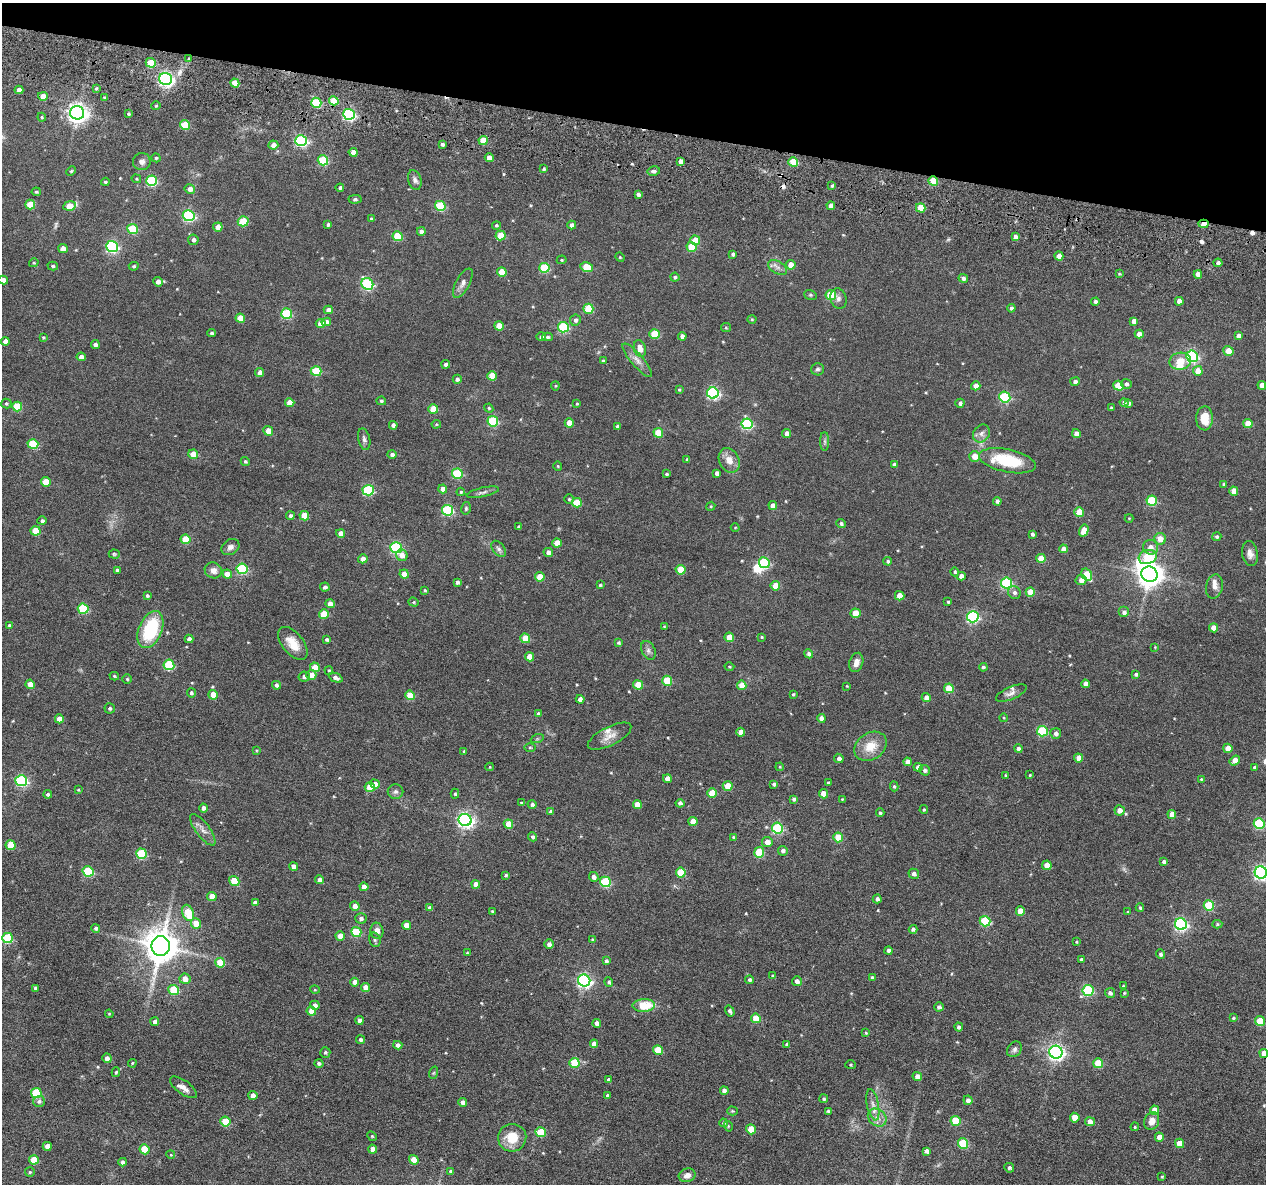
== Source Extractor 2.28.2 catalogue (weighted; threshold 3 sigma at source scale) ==
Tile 2 of 4 x 4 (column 2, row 1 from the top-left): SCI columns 1350-2613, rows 3750-4931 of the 5225 x 5247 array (HDU 1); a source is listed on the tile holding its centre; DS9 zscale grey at full resolution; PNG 1268 x 1186 px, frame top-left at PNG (2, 3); each listed source drawn as its Kron ellipse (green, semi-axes under 4 px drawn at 4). Shown black and unused: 11% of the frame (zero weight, under 3 of 6 exposures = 5% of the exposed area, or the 3 px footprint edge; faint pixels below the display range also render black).
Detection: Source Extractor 2.28.2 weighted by HDU 2 'WHT'; one run over the whole footprint, this tile lists its part. Background 0.0635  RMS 0.0085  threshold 0.0348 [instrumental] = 3 sigma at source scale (4.09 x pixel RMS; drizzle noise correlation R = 1.36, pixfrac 0.8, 0.05/0.05 arcsec/px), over >= 5 px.
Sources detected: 527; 1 inside a brighter object's white glare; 3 cosmic-ray / hot-pixel residue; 1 long thin detection or spike segment (spike, bleed or trail) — neither listed nor drawn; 5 inside a brighter listed object's ellipse — not listed separately; of the other 517, all 500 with FLUX_AUTO >= 0.57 (the completeness limit of this list) listed and drawn (17 fainter detections not listed), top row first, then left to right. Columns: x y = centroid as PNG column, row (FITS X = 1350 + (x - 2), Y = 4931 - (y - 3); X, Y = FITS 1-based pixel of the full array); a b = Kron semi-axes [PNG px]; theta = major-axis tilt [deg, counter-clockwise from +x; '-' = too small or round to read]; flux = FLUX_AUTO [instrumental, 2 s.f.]
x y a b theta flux
189 59 4 4 - 1.2
151 63 5 4 - 19
166 79 6 6 - 190
235 83 5 4 - 12
96 88 4 4 - 0.91
19 90 4 4 - 4.2
43 96 5 4 - 8.3
105 97 4 3 - 0.82
334 101 5 4 - 13
316 103 5 5 - 38
156 106 4 4 - 0.86
77 113 7 6 - 420
128 114 3 3 - 1.1
349 114 6 5 - 110
42 117 4 4 - 0.88
185 125 5 4 - 22
483 140 4 4 - 17
301 141 6 5 - 110
442 144 3 3 - 1.6
273 145 5 4 - 4.4
353 152 4 4 - 4.9
156 158 4 4 - 0.93
489 158 4 4 - 6
323 160 5 5 - 39
142 161 9 8 - 3
681 161 4 4 - 4.1
793 162 5 4 - 24
544 169 4 3 - 1.1
71 171 5 4 - 0.84
654 171 6 5 - 1.7
136 179 5 4 - 0.73
415 180 10 6 -74 2.6
152 181 5 5 - 57
933 181 5 4 - 24
105 182 4 3 - 0.91
832 186 3 3 - 1.3
340 188 4 3 - 1.5
190 189 5 4 - 3.3
36 192 4 4 - 1
638 194 4 3 - 2.2
355 199 6 4 2 1.2
30 204 5 4 - 15
70 206 6 4 7 14
440 206 5 5 - 39
831 206 4 4 - 4.2
921 208 5 4 - 16
189 216 6 5 - 84
371 219 4 4 - 1.1
243 221 5 5 - 21
328 224 4 3 - 1.4
1203 224 5 4 - 5.8
496 225 4 4 - 0.91
572 225 4 4 - 2.8
218 227 4 4 - 6.4
133 229 5 5 - 33
421 231 4 4 - 2.6
500 235 5 5 - 18
398 236 5 5 - 27
1015 236 4 4 - 2.8
193 240 5 5 - 2
695 240 5 4 - 12
112 247 6 5 - 110
691 247 5 5 - 20
63 249 4 4 - 6.2
733 254 4 3 - 1.6
1059 256 4 4 - 6.5
620 257 5 4 - 0.66
562 260 5 4 - 0.81
34 263 5 4 - 0.79
1218 263 4 4 - 2.2
791 265 4 4 - 7.1
53 266 5 4 - 1.3
134 266 5 4 - 1.1
587 267 6 5 - 19
778 267 10 6 -31 2.9
544 268 5 5 - 36
502 272 5 4 - 11
1119 274 3 2 - 0.66
1198 274 4 4 - 5.1
675 277 4 4 - 1.1
963 278 5 4 - 2
3 280 5 4 - 3.7
158 282 5 4 - 4.1
463 283 16 7 61 3.6
367 284 6 5 - 76
810 295 6 5 - 1.1
831 295 5 5 - 31
838 299 10 8 -73 2.9
1179 301 4 4 - 5.2
1095 302 4 4 - 2.3
1011 308 4 4 - 1.7
588 309 5 5 - 25
328 310 4 4 - 3.2
287 314 5 5 - 46
240 318 5 4 - 9.1
752 319 4 4 - 0.83
575 320 6 5 - 2.1
1134 321 4 4 - 3.5
326 322 5 4 - 4
321 323 5 4 - 8.6
499 326 5 4 - 9.9
563 327 5 5 - 53
726 328 5 4 - 0.8
212 333 4 3 - 1.1
654 334 5 5 - 21
1139 334 4 4 - 5.2
682 336 4 4 - 2.6
1238 336 4 4 - 2.9
43 337 3 2 - 0.64
541 337 5 4 - 1.9
547 337 5 4 - 1.4
5 341 4 4 - 3.5
95 344 4 3 - 2.1
640 349 8 5 -74 6.4
1228 351 5 4 - 9.6
1192 356 6 5 - 93
81 357 4 4 - 4
637 360 21 6 -49 4.9
603 361 3 3 - 1.1
1180 361 11 8 11 7.8
446 364 4 4 - 2.2
817 369 6 6 - 1.5
316 371 5 5 - 33
1198 371 5 4 - 9.1
260 373 4 4 - 5.1
492 376 5 4 - 15
457 379 4 4 - 1.9
1075 381 5 4 - 2
1126 384 5 5 - 2
1262 385 4 4 - 5.1
555 386 4 4 - 0.66
976 386 4 4 - 5.4
1118 386 5 5 - 20
679 390 4 3 - 0.8
713 393 6 5 - 110
1005 397 5 5 - 60
381 401 5 4 - 1.3
1124 402 4 4 - 1.8
6 403 5 5 - 1
290 403 5 4 - 8
960 403 4 4 - 1.7
1129 403 4 3 - 1.7
577 404 3 3 - 0.85
17 406 5 5 - 25
489 408 4 4 - 0.81
1111 408 3 3 - 1
433 409 5 4 - 15
1205 418 12 8 89 12
493 421 5 5 - 48
569 423 5 4 - 9.4
436 424 5 4 - 0.77
747 424 5 5 - 72
1248 424 5 4 - 14
393 425 4 4 - 2.3
617 426 3 3 - 1.8
268 431 5 4 - 5.5
658 433 5 4 - 16
787 433 4 4 - 3.4
981 433 9 8 - 3.3
1076 434 4 4 - 4.1
364 439 11 6 -76 2.2
825 441 9 4 -90 1.7
33 444 5 5 - 39
193 454 5 4 - 9
392 454 5 4 - 1.8
974 456 5 5 - 7.8
687 460 4 3 - 1
729 460 13 10 -64 6.8
245 461 5 4 - 1.2
1007 461 29 11 -12 34
894 464 4 4 - 1.6
558 466 4 4 - 0.76
717 473 4 4 - 2.5
457 474 5 5 - 45
666 474 3 3 - 0.95
46 482 5 4 - 13
1224 484 4 3 - 0.95
443 489 4 4 - 5.3
368 490 5 5 - 57
1234 491 4 4 - 9
461 492 4 4 - 0.87
483 492 16 4 12 2.3
569 499 5 4 - 1.1
997 501 4 4 - 2.3
1152 501 5 5 - 37
577 503 5 4 - 19
711 506 4 3 - 0.69
773 506 4 4 - 5.3
466 508 6 5 - 1.2
448 510 5 5 - 68
1079 512 5 4 - 13
290 516 4 4 - 2
304 516 5 4 - 13
1129 518 4 4 - 0.6
42 521 4 4 - 1.5
841 524 4 4 - 1.7
519 527 3 3 - 1.4
735 527 4 3 - 0.58
36 531 5 4 - 17
1084 531 6 4 73 10
341 533 4 4 - 4.6
1032 534 4 3 - 1.7
1217 537 4 4 - 1.2
185 539 5 5 - 20
1160 539 6 6 - 7.2
557 543 5 4 - 8.8
230 547 9 7 35 3.1
1150 547 7 7 - 5.2
396 548 6 5 - 85
499 549 9 6 -53 2.1
1063 549 4 4 - 4.3
548 552 5 4 - 3
114 554 5 4 - 0.86
1250 554 13 8 -80 4.3
402 555 6 5 - 5
1148 557 9 7 18 27
1041 558 4 4 - 10
363 559 5 4 - 4.5
888 561 4 4 - 1.1
764 563 5 5 - 57
242 569 5 5 - 54
117 570 3 3 - 1.2
213 570 9 7 -28 4.1
680 570 5 4 - 17
955 572 5 4 - 1.1
227 574 5 4 - 7.5
404 574 5 4 - 7.6
1149 574 8 7 - 770
1087 575 6 5 - 21
961 576 4 4 - 4
540 577 5 4 - 11
1081 580 5 5 - 4.2
457 582 4 4 - 2.2
1007 583 5 5 - 78
600 585 3 3 - 0.9
775 586 5 4 - 13
325 587 5 4 - 2.1
1214 587 12 8 76 4
425 590 4 4 - 0.92
1030 592 4 4 - 8.5
1014 593 6 6 - 2.3
147 596 4 3 - 1.1
900 596 5 4 - 10
414 602 5 4 - 0.87
948 602 3 3 - 0.76
330 604 4 4 - 5.2
83 609 5 5 - 43
1124 612 5 5 - 2.4
856 613 5 4 - 13
324 614 5 4 - 15
973 617 6 5 - 100
9 625 4 4 - 0.98
664 626 4 3 - 0.66
1213 628 4 4 - 6.4
150 629 19 11 67 43
729 637 5 4 - 13
762 637 4 3 - 0.76
525 638 5 4 - 16
189 639 4 4 - 2.8
327 639 4 3 - 1.4
293 643 19 10 -51 12
618 643 4 4 - 1.2
1155 647 4 3 - 0.57
648 650 10 6 -63 2.5
809 654 4 4 - 2.5
529 657 4 4 - 7.5
856 662 10 7 73 4.1
169 665 5 5 - 44
315 667 5 4 - 14
729 667 5 4 - 0.97
983 667 4 4 - 1.3
329 670 4 4 - 0.93
1136 674 4 3 - 1.5
311 675 5 5 - 6.1
114 676 5 3 - 0.94
304 677 5 5 - 2
335 678 7 4 -23 2.7
127 679 5 5 - 0.86
667 681 5 5 - 24
30 684 5 4 - 8.7
1085 684 4 4 - 4.7
277 685 4 4 - 2.2
638 685 5 4 - 18
742 685 5 4 - 8.8
847 686 3 3 - 0.58
949 688 5 4 - 19
191 693 4 4 - 1.2
1011 693 16 6 23 3.3
793 694 4 3 - 0.85
213 695 5 4 - 8.3
410 695 5 4 - 18
926 698 5 4 - 3.6
580 699 4 4 - 3.8
110 708 5 5 - 1.4
538 713 4 4 - 1.1
821 718 4 4 - 3.2
1004 718 4 3 - 0.62
59 719 4 4 - 7.2
1042 731 5 5 - 46
741 732 4 4 - 6.4
1056 733 5 5 - 2.5
610 736 24 9 27 7
537 739 6 4 19 1
870 746 17 13 32 13
530 747 6 4 0 0.91
1228 748 4 4 - 7.4
1018 749 4 4 - 2.3
256 750 4 3 - 0.63
464 751 3 3 - 0.65
839 758 5 4 - 2.6
1078 758 4 4 - 5.3
1235 760 5 4 - 8.9
907 762 4 4 - 5.1
490 767 4 4 - 0.63
780 767 4 3 - 0.62
918 767 4 4 - 3.4
1254 767 4 4 - 1.1
925 770 5 5 - 2.1
1006 775 3 3 - 0.63
1030 775 3 3 - 0.63
667 779 4 4 - 4.6
1201 779 4 3 - 0.71
21 781 6 5 - 88
828 782 3 2 - 0.63
375 784 5 4 - 5.3
774 784 4 4 - 1.8
728 786 5 4 - 12
894 786 5 4 - 1.1
370 787 5 4 - 14
78 790 4 4 - 0.63
396 792 8 7 - 2.3
712 793 5 4 - 15
48 794 4 4 - 1.6
455 794 5 4 - 1.2
823 794 5 4 - 8.5
794 799 4 3 - 1.5
842 799 4 3 - 0.68
521 803 4 3 - 0.73
680 803 4 4 - 2.1
532 804 4 4 - 1.8
637 805 4 4 - 8.4
204 808 4 4 - 2.7
924 810 4 3 - 0.89
1120 810 5 5 - 6.4
551 812 4 3 - 1.9
880 813 4 3 - 1.1
1172 814 4 4 - 6.1
465 820 6 6 - 230
693 821 5 4 - 8.4
1259 823 5 5 - 59
508 824 5 4 - 11
777 828 5 5 - 72
203 830 19 7 -53 4.7
533 837 5 4 - 1.7
733 837 4 3 - 0.7
838 837 5 5 - 20
767 842 5 5 - 5.8
11 845 5 4 - 18
783 851 5 5 - 2.1
759 852 5 5 - 30
142 854 5 5 - 40
1164 862 4 4 - 2.1
1047 865 5 4 - 10
293 866 4 4 - 4
88 871 5 5 - 45
681 872 5 5 - 20
1261 872 6 6 - 180
914 874 5 5 - 2.6
506 875 4 4 - 0.94
594 877 5 4 - 2.9
320 880 4 4 - 3.5
234 881 5 4 - 16
605 882 5 5 - 50
476 884 4 4 - 4.7
364 887 4 4 - 5
212 896 5 4 - 8.7
877 899 4 4 - 2.3
255 903 4 4 - 2.4
1209 905 5 5 - 36
355 906 5 4 - 4.6
430 908 4 4 - 2.8
1140 908 4 3 - 1.2
492 911 3 2 - 0.71
1020 911 5 4 - 9.3
1128 912 3 3 - 0.61
188 913 8 5 -67 21
361 918 5 5 - 2.1
985 921 5 5 - 46
196 923 5 5 - 11
1181 924 6 5 - 140
1217 924 5 4 - 1.1
406 925 4 4 - 6.1
96 928 4 4 - 1.5
913 929 4 4 - 1.8
377 931 8 6 -79 4.2
356 932 5 5 - 31
340 936 5 4 - 8.2
8 938 5 5 - 43
592 939 4 4 - 0.72
375 940 7 5 -76 1.6
1076 942 4 3 - 0.8
549 944 5 4 - 2.8
161 946 10 9 - 1600
889 951 4 4 - 2.7
467 953 3 3 - 0.73
1161 954 5 4 - 1.8
1081 959 4 3 - 1.3
606 961 4 4 - 1.6
220 963 5 5 - 19
773 976 4 3 - 1
872 977 4 3 - 0.96
185 979 5 5 - 6.2
749 980 4 4 - 1.4
584 981 6 6 - 170
797 981 5 5 - 3.2
355 982 4 4 - 4.1
609 982 5 4 - 1.5
1123 986 3 2 - 0.6
366 987 4 4 - 6.5
35 988 3 3 - 1.4
174 990 5 5 - 30
315 990 5 3 - 0.57
1088 990 5 5 - 61
1110 993 5 5 - 2.5
1124 993 4 3 - 0.7
315 1005 5 4 - 3
644 1005 11 6 2 20
939 1007 4 4 - 2
311 1011 5 4 - 6.6
730 1011 6 4 -56 1.9
109 1014 4 3 - 0.76
756 1018 5 4 - 16
1233 1018 4 3 - 0.77
359 1020 4 4 - 2.9
1260 1021 5 4 - 19
155 1022 4 4 - 2.6
597 1023 4 4 - 3.4
959 1027 4 4 - 2
866 1033 3 3 - 0.69
360 1040 5 4 - 1.6
594 1044 4 4 - 5.3
398 1045 4 4 - 2.7
787 1045 4 3 - 1.5
1014 1049 8 6 52 2.2
658 1050 5 4 - 18
325 1052 5 5 - 1.3
1056 1052 6 6 - 240
1264 1053 4 4 - 4.6
107 1058 4 4 - 3.4
132 1063 4 3 - 0.69
319 1063 4 4 - 1.6
574 1063 5 5 - 26
1098 1063 5 5 - 21
850 1065 5 4 - 0.82
116 1072 5 4 - 1.1
433 1073 6 4 70 0.9
917 1076 5 4 - 3.9
608 1080 4 4 - 1.5
183 1087 16 6 -36 5.1
724 1091 4 4 - 3.2
36 1093 5 5 - 34
253 1096 4 4 - 6
608 1096 4 4 - 1.5
824 1099 4 4 - 1.1
968 1100 5 4 - 3.2
39 1101 6 5 - 2
463 1102 4 4 - 3.2
873 1105 16 6 -79 4.2
1155 1110 5 4 - 9.6
732 1111 5 4 - 0.86
828 1111 3 3 - 0.79
877 1118 10 8 -40 4.9
1075 1118 5 4 - 8.5
955 1121 5 5 - 23
1152 1121 9 7 68 5.6
225 1122 5 5 - 21
1090 1122 5 4 - 4.9
723 1123 4 3 - 0.81
728 1126 5 3 - 0.64
1135 1127 4 3 - 0.78
751 1129 5 4 - 14
541 1132 5 5 - 26
372 1136 5 4 - 0.82
1159 1137 4 4 - 5.6
512 1138 14 14 - 15
963 1143 5 5 - 37
1180 1143 5 4 - 9.4
47 1146 4 4 - 5.2
145 1149 5 5 - 17
373 1149 4 4 - 4.6
926 1151 4 3 - 2.3
171 1155 4 3 - 0.7
34 1160 5 4 - 15
414 1160 5 4 - 9.4
123 1162 4 4 - 2.2
1009 1168 5 5 - 1.5
451 1171 4 4 - 1.3
30 1172 5 5 - 0.99
687 1175 8 6 19 3.7
1162 1177 3 2 - 0.67
Overlapping masked pixels (flux is a lower limit): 2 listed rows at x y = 933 181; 1203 224
Isophote crosses this tile's border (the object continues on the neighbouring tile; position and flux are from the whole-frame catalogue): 3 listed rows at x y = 3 280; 1261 872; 1264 1053